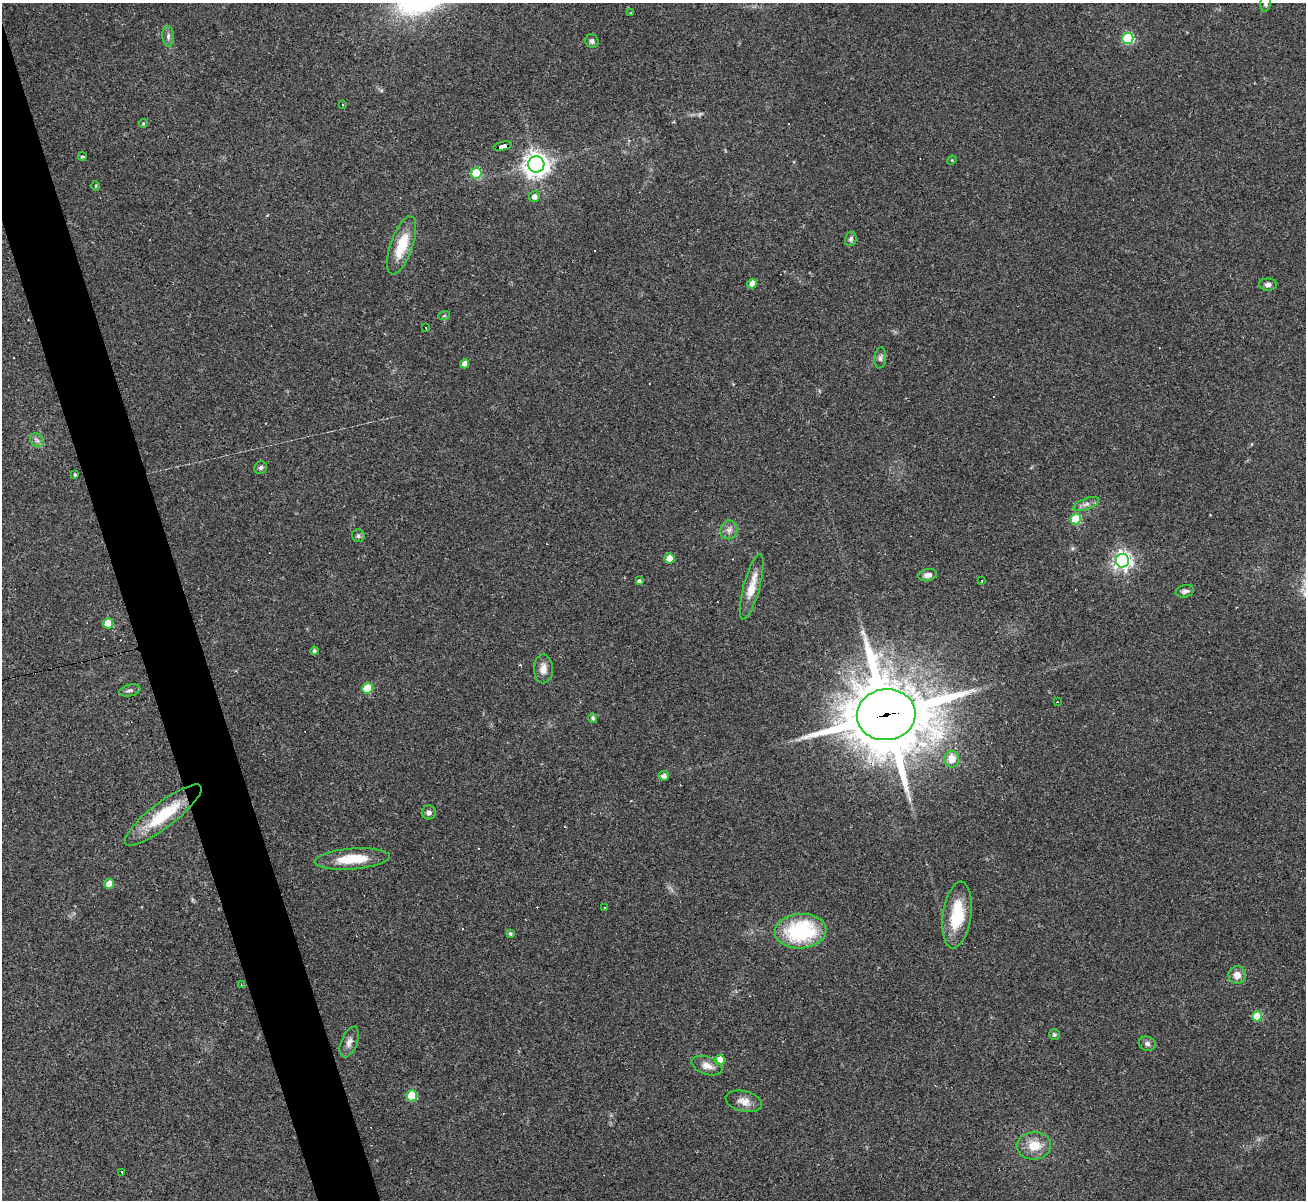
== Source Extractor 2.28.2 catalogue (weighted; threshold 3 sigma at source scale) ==
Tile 11 of 4 x 4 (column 3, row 3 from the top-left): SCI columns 2607-3910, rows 1462-2659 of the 5213 x 5196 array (HDU 1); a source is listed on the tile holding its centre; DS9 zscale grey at full resolution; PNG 1308 x 1202 px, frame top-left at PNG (2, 3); each listed source drawn as its Kron ellipse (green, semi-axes under 4 px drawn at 4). Shown black and unused: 4% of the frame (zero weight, under 2 of 3 exposures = <1% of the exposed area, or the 3 px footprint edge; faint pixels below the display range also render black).
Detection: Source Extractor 2.28.2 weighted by HDU 2 'WHT'; one run over the whole footprint, this tile lists its part. Background 0.0885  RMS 0.006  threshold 0.0269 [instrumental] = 3 sigma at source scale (4.5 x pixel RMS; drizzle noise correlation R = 1.50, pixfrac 1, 0.05/0.05 arcsec/px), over >= 5 px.
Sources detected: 79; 13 cosmic-ray / hot-pixel residue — neither listed nor drawn; the other 66 listed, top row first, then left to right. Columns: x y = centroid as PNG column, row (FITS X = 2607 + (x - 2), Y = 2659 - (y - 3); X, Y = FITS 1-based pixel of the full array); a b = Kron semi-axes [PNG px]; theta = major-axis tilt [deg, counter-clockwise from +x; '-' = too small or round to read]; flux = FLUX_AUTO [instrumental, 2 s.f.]
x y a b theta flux
1265 3 8 5 84 1.4
630 13 3 2 - 0.89
168 36 10 6 -86 2.1
1128 38 5 5 - 59
592 41 7 6 - 1.6
343 105 3 2 - 0.43
143 123 4 4 - 0.61
503 146 9 4 12 160
82 157 4 3 - 0.93
952 160 5 4 - 0.57
536 164 8 8 - 560
476 173 5 5 - 32
96 186 5 3 - 0.64
534 197 5 5 - 3.4
851 239 7 5 74 1.4
402 245 30 11 71 18
752 284 5 4 - 5.2
1268 285 9 6 -1 2.1
444 316 6 3 18 0.65
426 328 3 3 - 6.2
880 358 11 6 84 1.9
465 364 4 4 - 4.5
37 440 7 6 - 1.9
261 468 7 6 - 1.4
75 475 4 3 - 0.77
1086 504 13 5 21 2.7
1076 519 5 5 - 28
729 530 9 8 - 2.8
358 536 6 6 - 1.2
669 558 5 5 - 9.7
1122 560 7 6 - 270
928 575 9 6 11 2.8
639 581 4 3 - 1.6
982 581 3 2 - 0.63
752 587 34 8 75 11
1185 591 9 6 13 2.2
108 623 5 5 - 16
314 651 4 4 - 1.2
543 669 14 9 90 4.9
367 688 5 5 - 23
130 690 11 5 12 1.9
1057 702 3 2 - 0.37
886 715 29 25 7 5600
593 718 5 4 - 1.3
952 759 8 7 - 8.1
664 776 5 5 - 2.3
429 813 7 7 - 1.9
163 815 47 12 37 29
352 859 38 10 4 18
109 884 5 5 - 9.1
604 908 3 2 - 0.42
957 915 33 14 82 23
801 931 26 17 4 56
510 934 4 3 - 1.1
1237 975 9 8 - 5.4
241 985 4 2 - 0.65
1257 1016 5 5 - 21
1054 1034 5 5 - 0.99
349 1042 16 8 68 3.4
1147 1044 8 7 - 1.9
720 1060 5 5 - 11
707 1066 16 9 -19 5.2
412 1096 5 5 - 27
744 1101 18 10 -14 5.7
1034 1146 17 13 4 11
122 1172 3 3 - 3.5
Overlapping masked pixels (flux is a lower limit): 2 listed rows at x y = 503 146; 886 715
Isophote crosses this tile's border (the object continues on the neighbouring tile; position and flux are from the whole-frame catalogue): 1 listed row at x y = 1265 3